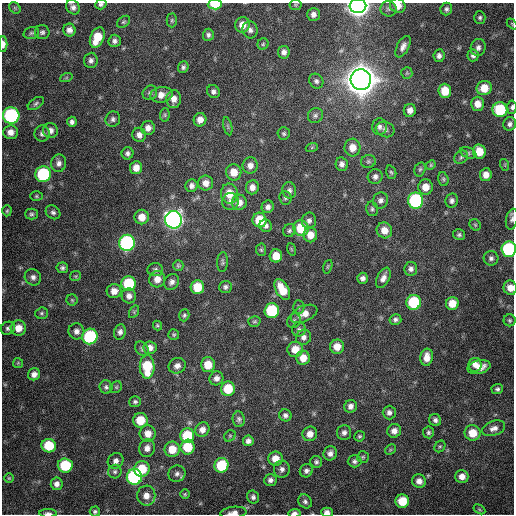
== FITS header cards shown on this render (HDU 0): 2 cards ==
NAXIS1  =                  512 / Axis length
NAXIS2  =                  512 / Axis length

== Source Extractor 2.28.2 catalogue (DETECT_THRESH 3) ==
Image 512 x 512 px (HDU 0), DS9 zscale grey, 1 PNG px = 1 image px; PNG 516 x 516 px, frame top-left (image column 1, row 512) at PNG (2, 3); each listed source drawn as its Kron ellipse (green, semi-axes under 4 px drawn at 4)
Background 254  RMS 16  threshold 49.2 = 3 sigma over >= 5 px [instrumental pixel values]
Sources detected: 232; all 232 listed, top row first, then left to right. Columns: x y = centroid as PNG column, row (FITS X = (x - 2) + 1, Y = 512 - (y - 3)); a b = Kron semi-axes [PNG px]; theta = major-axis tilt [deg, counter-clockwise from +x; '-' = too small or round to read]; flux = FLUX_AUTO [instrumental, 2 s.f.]
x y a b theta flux
101 4 6 5 - 2.4e+03
215 4 7 5 3 2.6e+04
295 5 6 5 - 1.4e+03
358 6 8 7 - 9.7e+05
398 6 8 7 - 9.0e+03
73 7 8 6 -59 4.0e+03
15 8 6 5 - 1.8e+03
389 9 8 8 - 3.2e+03
446 9 6 5 - 2.9e+03
313 14 6 6 - 4.8e+03
480 18 6 5 - 2.3e+03
172 20 7 5 -90 1.9e+03
124 22 7 5 39 1.9e+03
512 24 6 4 -47 1.1e+03
243 25 8 7 - 1.1e+04
69 30 6 6 - 5.3e+03
250 30 8 7 - 4.5e+03
42 32 7 7 - 2.9e+03
31 33 8 5 16 2.4e+03
208 35 6 5 - 3.0e+03
97 37 10 6 66 2.4e+04
115 41 6 6 - 3.6e+03
3 44 8 4 90 6.3e+03
263 44 5 5 - 1.6e+03
403 47 12 6 62 5.9e+03
478 47 8 7 - 4.7e+03
284 52 6 6 - 4.8e+03
473 55 6 5 - 3.6e+03
439 56 6 5 - 4.1e+03
91 60 7 7 - 3.8e+03
183 67 6 5 - 2.5e+03
407 73 6 5 - 1.7e+03
66 78 6 4 19 1.6e+03
361 80 10 10 - 2.9e+06
316 81 8 6 -53 3.1e+03
484 88 8 7 - 1.7e+04
445 91 7 6 - 2.1e+04
213 92 7 6 - 3.6e+03
150 93 8 7 - 3.0e+03
161 95 11 7 10 9.3e+03
174 99 9 7 85 7.8e+03
36 103 9 5 34 2.6e+03
477 104 7 6 - 9.4e+03
512 107 6 4 86 2.6e+03
410 110 6 6 - 6.3e+03
500 110 7 7 - 6.0e+04
165 115 7 5 84 1.8e+03
315 115 8 7 - 3.1e+03
11 116 8 8 - 1.7e+05
113 119 8 7 - 3.6e+03
200 120 7 6 - 7.6e+03
72 122 5 4 - 3.6e+03
510 124 7 6 - 3.7e+03
228 126 9 3 -77 2.0e+03
379 127 8 7 - 4.3e+03
148 128 7 7 - 6.4e+03
385 129 9 7 -20 4.6e+03
50 130 7 7 - 5.5e+03
10 132 7 7 - 7.4e+03
42 134 8 7 - 4.0e+03
284 134 6 6 - 2.0e+03
139 135 7 6 - 5.9e+03
312 147 6 4 19 1.3e+03
352 148 9 8 - 1.2e+04
479 151 7 6 - 1.8e+04
128 153 6 6 - 3.3e+03
468 153 8 5 -22 2.4e+03
461 157 7 6 - 2.5e+03
368 161 7 6 - 2.7e+03
59 163 9 7 83 5.3e+03
342 164 7 6 - 4.4e+03
250 165 8 7 - 7.0e+03
431 165 5 4 - 1.3e+03
505 165 6 3 -72 1.3e+03
136 168 6 6 - 9.3e+03
420 169 7 5 73 2.1e+03
234 172 8 7 - 1.4e+04
391 172 7 5 -71 1.9e+03
43 174 8 7 - 9.7e+04
486 175 6 6 - 8.4e+03
375 177 7 7 - 4.1e+03
443 179 7 5 -73 1.9e+03
206 183 7 7 - 8.2e+03
192 186 6 6 - 4.2e+03
252 187 7 6 - 6.9e+03
426 187 7 7 - 1.1e+04
289 190 8 7 - 4.1e+03
229 194 10 8 -86 1.8e+04
36 196 6 5 - 1.6e+03
285 198 7 6 - 2.4e+03
380 200 8 7 - 4.5e+03
416 201 8 7 - 1.5e+05
452 201 7 6 - 3.6e+03
230 202 8 8 - 5.2e+03
239 202 8 7 - 8.1e+03
268 207 6 6 - 4.1e+03
372 209 7 5 -76 2.5e+03
7 211 5 4 - 1.6e+03
53 212 8 6 -39 3.2e+03
31 214 6 5 - 2.3e+03
142 217 7 7 - 1.2e+04
512 219 10 6 78 3.3e+03
173 220 9 8 - 6.1e+05
259 220 7 7 - 2.7e+04
309 221 8 7 - 3.8e+03
475 225 6 5 - 1.7e+03
266 226 6 6 - 3.5e+03
301 228 8 7 - 3.5e+04
289 230 7 6 - 2.5e+03
384 230 8 7 - 1.2e+04
310 235 7 7 - 1.1e+04
459 235 6 5 - 2.4e+03
127 243 8 8 - 2.0e+05
291 249 6 4 -71 1.2e+03
509 249 8 7 - 1.3e+05
261 250 6 5 - 1.8e+03
276 256 6 6 - 1.6e+04
491 258 7 7 - 3.6e+03
223 262 10 5 86 2.4e+03
178 265 5 5 - 1.8e+03
328 267 7 4 71 1.5e+03
62 268 6 5 - 2.8e+03
411 269 7 6 - 3.9e+03
155 270 8 6 6 3.0e+03
75 276 5 5 - 1.5e+03
33 277 8 8 - 4.6e+03
363 278 5 5 - 4.0e+03
383 278 11 6 64 6.2e+03
157 279 8 8 - 9.7e+03
172 282 8 7 - 4.6e+03
129 284 7 7 - 5.5e+04
197 287 7 6 - 2.6e+04
225 287 6 6 - 3.2e+03
510 288 7 6 - 1.0e+04
282 290 11 6 -60 2.2e+04
114 291 7 7 - 8.4e+03
129 296 7 7 - 5.8e+03
72 300 5 5 - 1.6e+03
414 302 7 7 - 6.5e+04
452 303 6 6 - 1.6e+04
299 307 7 5 -85 2.0e+03
272 311 7 7 - 6.7e+04
134 312 7 4 58 1.5e+03
42 313 6 5 - 2.1e+03
304 314 14 7 24 1.1e+04
184 315 6 5 - 2.1e+03
395 319 6 5 - 3.1e+03
510 320 6 6 - 2.1e+03
254 321 6 5 - 1.9e+03
294 321 7 6 - 2.9e+03
157 326 5 4 - 1.6e+03
8 328 7 6 - 3.0e+03
18 328 8 7 - 1.2e+04
299 329 7 7 - 2.8e+03
76 331 8 7 - 5.2e+03
120 332 7 6 - 4.1e+03
174 335 5 5 - 1.7e+03
90 336 8 7 - 1.0e+05
303 337 8 7 - 4.9e+03
337 347 7 7 - 1.1e+04
150 348 6 6 - 6.8e+03
142 349 8 6 -51 2.7e+03
295 349 8 7 - 1.4e+04
427 357 8 6 82 9.4e+03
303 358 7 6 - 1.2e+04
18 363 5 5 - 1.5e+03
208 365 7 7 - 1.8e+04
475 365 7 6 - 6.5e+03
177 366 9 7 24 5.7e+03
147 367 12 7 -89 4.3e+04
479 367 11 6 13 1.1e+04
34 374 6 6 - 6.1e+03
216 378 7 7 - 5.3e+03
106 387 7 6 - 3.0e+03
116 387 6 5 - 1.7e+03
228 389 7 7 - 3.0e+04
497 389 6 5 - 2.6e+03
135 402 6 5 - 2.5e+03
351 406 6 6 - 5.3e+03
389 412 7 6 - 4.1e+03
285 415 6 6 - 3.3e+03
239 419 8 6 -85 3.1e+03
140 420 7 7 - 2.6e+04
435 420 6 5 - 3.5e+03
494 428 12 7 19 6.3e+03
202 430 7 6 - 7.3e+03
394 431 7 6 - 6.8e+03
428 432 6 5 - 2.4e+03
344 433 7 7 - 4.1e+03
473 433 8 7 - 1.9e+04
148 434 8 8 - 1.1e+04
310 434 7 7 - 8.9e+03
187 436 7 7 - 4.7e+04
230 436 6 5 - 1.7e+03
359 436 5 5 - 1.9e+03
248 441 5 5 - 4.2e+03
49 446 7 6 - 3.9e+04
440 446 6 5 - 1.8e+03
187 447 7 7 - 3.0e+04
147 448 9 7 75 6.6e+03
172 449 7 7 - 1.9e+04
390 450 6 4 46 1.6e+03
330 453 7 6 - 5.0e+03
363 457 5 5 - 1.7e+03
275 459 7 7 - 1.4e+04
116 461 8 7 - 5.1e+03
354 461 7 6 - 3.0e+03
316 462 6 5 - 2.6e+03
65 465 7 7 - 5.1e+04
221 465 7 7 - 4.9e+04
142 469 8 7 - 3.0e+04
282 469 8 8 - 4.7e+03
306 471 7 6 - 3.7e+03
115 472 7 6 - 2.8e+03
177 474 9 8 - 4.5e+03
462 476 6 6 - 7.8e+03
134 477 8 7 - 1.9e+05
9 478 5 4 - 1.3e+03
270 480 6 5 - 3.9e+03
419 481 7 6 - 6.4e+03
57 484 6 6 - 5.2e+03
185 494 5 5 - 1.5e+03
146 496 10 9 - 9.6e+03
253 497 6 6 - 3.2e+03
305 501 7 6 - 3.3e+03
402 501 7 6 - 2.6e+04
479 509 6 4 -31 1.3e+03
95 512 5 5 - 2.3e+03
327 512 6 4 -1 5.2e+03
48 513 9 3 -1 3.6e+03
233 513 13 6 7 6.2e+03
294 513 6 3 3 3.9e+03
At the frame edge (FLAGS 8, measured only in part): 15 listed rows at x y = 101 4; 215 4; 358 6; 398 6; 512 24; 3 44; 512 107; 512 219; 509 249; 510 288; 95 512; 327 512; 48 513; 233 513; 294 513